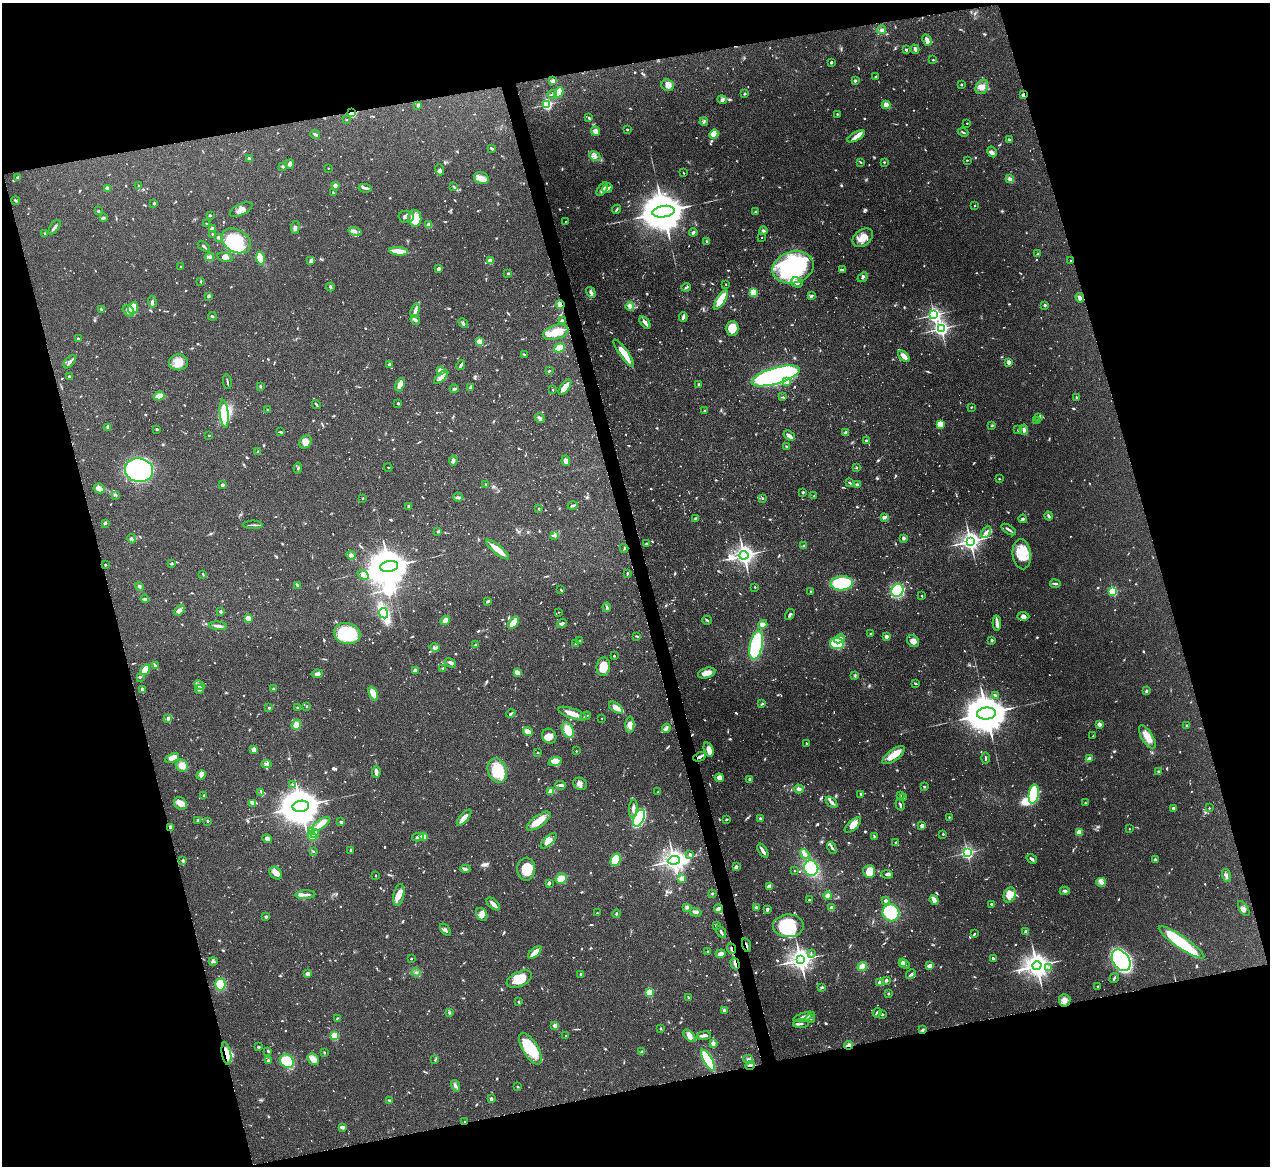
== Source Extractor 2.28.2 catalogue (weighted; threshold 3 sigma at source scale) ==
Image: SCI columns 485-5553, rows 908-5563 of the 5705 x 5824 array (HDU 1 of 3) = the unmasked area's bounding box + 8 px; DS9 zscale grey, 4 x 4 block average (1 PNG px = mean of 4 x 4 image px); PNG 1272 x 1168 px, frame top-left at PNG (2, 3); each listed source drawn as its Kron ellipse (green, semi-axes under 4 px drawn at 4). Shown black and unused: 31% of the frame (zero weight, under 3 of 6 exposures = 23% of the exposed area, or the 3 px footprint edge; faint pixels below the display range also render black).
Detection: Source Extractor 2.28.2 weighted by HDU 2 'WHT'. Background 0.0845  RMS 0.0046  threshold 0.0187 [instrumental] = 3 sigma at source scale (4.09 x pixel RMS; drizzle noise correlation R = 1.36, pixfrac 0.8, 0.05/0.05 arcsec/px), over >= 5 px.
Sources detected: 1260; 26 too faint to see at this stretch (4 x 4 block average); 12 inside a brighter object's white glare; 6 cosmic-ray / hot-pixel residue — neither listed nor drawn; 16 coinciding with a brighter row at this scale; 63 inside a brighter listed object's ellipse — not listed separately; of the other 1137, all 500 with FLUX_AUTO >= 2.32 (the completeness limit of this list) listed and drawn (637 fainter detections not listed), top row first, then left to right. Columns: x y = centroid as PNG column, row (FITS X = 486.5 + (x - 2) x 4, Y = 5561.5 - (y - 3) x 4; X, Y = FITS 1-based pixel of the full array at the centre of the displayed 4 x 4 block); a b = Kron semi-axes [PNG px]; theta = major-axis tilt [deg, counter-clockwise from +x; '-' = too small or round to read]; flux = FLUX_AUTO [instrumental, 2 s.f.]
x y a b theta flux
881 30 4 3 - 6.9
927 40 6 4 -63 11
915 49 5 3 - 5.7
906 50 2 2 - 11
933 60 2 2 - 4.4
831 62 3 2 - 3.6
876 77 3 3 - 3.7
553 81 3 2 - 13
855 81 3 3 - 4.2
962 84 2 2 - 8.8
668 85 6 5 - 17
982 87 7 6 - 19
559 93 6 3 61 58
744 93 2 2 - 4.8
552 94 5 2 - 4.8
1023 95 2 2 - 30
722 100 5 3 - 6.2
547 104 2 2 - 460
418 105 4 2 - 3.5
886 105 4 3 - 18
352 113 2 2 - 210
837 114 2 2 - 5.8
588 118 3 2 - 3
346 120 2 2 - 3.8
704 122 4 2 - 3.9
967 123 2 2 - 3.4
627 129 2 2 - 6.6
595 131 5 4 - 12
963 132 5 2 - 4.3
315 134 5 3 - 4.9
714 134 5 4 - 44
856 136 9 4 29 16
1009 140 3 2 - 6.3
492 148 3 2 - 6.1
992 152 6 3 -61 6.1
595 156 6 4 -28 9.9
249 159 2 2 - 23
967 160 3 2 - 2.4
860 162 4 2 - 3.5
884 162 2 2 - 2.4
290 164 4 3 - 10
283 166 2 2 - 6.5
328 168 2 2 - 3.1
439 170 6 3 -71 6.1
684 173 2 2 - 2.9
17 177 3 2 - 3.1
481 178 7 6 - 28
1010 179 4 3 - 8.2
139 186 3 2 - 2.4
335 186 2 2 - 37
454 187 3 2 - 2.9
108 188 4 4 - 5.2
365 188 6 2 -10 8.1
607 188 5 3 - 7.5
602 189 8 4 55 12
333 193 2 2 - 3.2
16 201 4 2 - 3.7
154 203 2 2 - 4.2
975 205 2 2 - 2.5
241 209 12 5 26 19
617 209 5 2 - 3.8
98 211 2 2 - 4
663 212 11 5 9 16000
756 212 3 2 - 4.1
210 215 2 2 - 2.8
406 217 8 6 -1 11
103 218 4 2 - 3.6
415 218 8 6 -82 61
565 221 2 2 - 2.4
206 223 2 2 - 4.7
429 225 3 3 - 16
55 227 8 2 54 7.2
295 227 6 3 83 6.4
212 228 2 2 - 15
763 231 4 3 - 5
355 232 7 3 -11 7.8
693 232 4 3 - 5.8
45 233 2 2 - 3.1
212 234 2 2 - 2.4
218 237 2 2 - 19
762 238 2 2 - 4
863 238 11 8 38 31
236 241 15 11 -30 140
707 241 3 2 - 2.7
204 246 7 2 -34 4.1
399 251 9 3 -6 51
1038 254 4 2 - 2.5
209 257 4 2 - 4
225 257 8 4 -13 10
261 258 7 4 -77 47
311 261 4 3 - 5
490 261 4 4 - 12
1071 261 2 2 - 4.1
181 267 2 2 - 6.2
793 267 21 16 14 340
439 268 2 2 - 8.6
843 269 3 2 - 2.8
508 273 3 2 - 3
863 277 6 2 43 4.5
201 281 3 2 - 3
797 282 6 5 - 16
726 284 2 2 - 4.3
330 287 4 2 - 6
686 287 5 2 - 4.3
591 292 6 3 -58 7.7
753 292 2 2 - 86
209 296 3 2 - 5.6
811 296 3 2 - 2.9
1080 298 5 3 - 9.9
721 300 11 4 57 110
152 302 6 3 -86 6.6
560 305 4 4 - 13
1045 305 2 2 - 15
630 306 4 3 - 6.1
133 308 6 5 - 81
101 309 3 2 - 3.7
415 310 7 3 74 11
128 311 6 5 - 13
934 315 2 2 - 830
212 316 4 2 - 4.1
683 317 5 2 - 9.7
415 320 5 4 - 6.1
562 320 2 2 - 5.1
645 322 7 2 -53 16
463 323 5 3 - 5.2
732 328 7 6 - 34
941 328 3 2 - 1000
556 332 13 7 17 36
78 339 2 2 - 15
479 342 2 2 - 100
559 348 6 3 22 32
624 353 16 4 -54 46
524 354 3 2 - 2.8
904 356 7 3 -44 27
70 362 8 2 49 8
178 362 9 8 - 36
1009 362 3 2 - 12
389 365 3 2 - 7
461 365 5 2 - 7.4
440 370 2 2 - 64
549 371 3 2 - 2.4
69 376 2 2 - 2.5
776 376 25 8 16 850
441 377 9 3 44 11
227 382 7 2 -81 4.1
787 382 3 3 - 8.9
699 384 3 2 - 3
400 385 7 3 71 32
260 386 3 2 - 3.5
470 387 4 2 - 5.5
565 387 9 4 52 26
454 389 4 3 - 5.7
553 390 2 2 - 2.4
159 396 5 4 - 22
783 397 2 2 - 2.4
1076 397 2 2 - 9.3
398 403 2 2 - 10
316 404 4 2 - 5.6
971 407 2 2 - 2.3
267 409 2 2 - 5.8
704 411 2 2 - 7.9
224 414 14 3 -84 130
540 418 5 3 - 7.3
1039 418 4 2 - 3.9
1036 420 3 2 - 2.8
940 424 3 3 - 38
992 425 3 2 - 2.5
108 427 4 3 - 7.3
157 429 3 2 - 3
1018 430 2 2 - 3
1024 430 5 3 - 7
281 432 4 2 - 4.3
846 432 4 4 - 6.6
209 436 2 2 - 4.3
789 436 6 3 -38 13
866 440 3 2 - 2.8
305 442 7 5 47 19
787 446 3 2 - 3.3
258 452 3 2 - 3.6
453 460 5 3 - 5.3
566 461 5 4 - 11
388 467 4 2 - 2.4
856 467 3 2 - 2.6
298 468 5 2 - 3.1
139 470 14 12 -9 740
999 479 2 2 - 2.5
850 483 4 2 - 3
222 485 2 2 - 25
486 485 2 2 - 14
857 485 3 2 - 7.2
99 488 6 4 -28 10
803 492 2 2 - 12
115 495 3 2 - 2.7
814 496 2 2 - 3.3
458 497 5 2 - 3.7
362 498 2 2 - 2.3
763 498 3 2 - 2.9
573 505 5 2 - 6
409 506 3 2 - 6.6
539 509 2 2 - 2.5
1049 516 4 2 - 7.4
884 517 4 3 - 5
695 518 3 2 - 2.4
1023 519 4 2 - 4.2
105 523 3 2 - 4.3
253 525 9 2 -1 5.5
1009 529 8 2 -32 6.5
438 531 3 2 - 3.4
986 532 6 4 63 11
554 535 4 2 - 2.9
903 538 2 2 - 23
132 539 4 2 - 3.8
970 541 3 3 - 1700
647 544 3 2 - 5.2
804 546 2 2 - 18
624 548 4 2 - 2.4
498 549 14 3 -39 42
1022 554 15 9 -84 71
351 555 4 3 - 10
744 555 4 3 - 1900
172 563 3 2 - 4.4
105 565 3 2 - 2.5
389 566 9 5 9 12000
627 573 3 2 - 3.2
203 574 3 2 - 2.9
363 575 6 4 -38 12
842 583 11 7 3 160
1055 584 5 2 - 4.8
297 585 3 2 - 2.7
139 586 4 3 - 4.5
755 587 2 2 - 5
561 590 3 2 - 2.6
897 590 6 6 - 150
810 591 3 2 - 3.3
1113 592 2 2 - 260
922 596 2 2 - 2.4
145 599 4 3 - 3.7
488 601 4 2 - 5
607 607 4 3 - 4.6
179 610 6 4 46 8.4
221 612 3 3 - 3.2
558 612 2 2 - 2.4
384 613 5 3 - 350
790 615 6 2 57 5.7
1023 616 6 4 -4 9.6
248 619 4 3 - 17
445 620 5 4 - 15
707 620 5 2 - 3.5
513 623 7 3 52 39
997 623 7 3 -89 10
562 624 5 3 - 6.5
763 625 5 4 - 12
218 626 9 3 -6 11
347 634 13 10 -12 140
871 634 3 2 - 4.9
637 636 3 2 - 2.9
886 636 2 2 - 37
839 639 5 4 - 15
992 640 2 2 - 15
580 641 3 2 - 4.7
913 641 6 5 - 18
576 644 3 2 - 3.8
837 644 7 5 -8 120
476 645 4 3 - 3.6
756 645 14 6 78 340
435 648 5 3 - 5.8
614 656 2 2 - 2.9
450 663 6 3 -34 8.6
155 666 4 2 - 7.8
603 667 9 6 84 37
443 668 3 2 - 3.4
145 670 6 3 56 57
415 670 4 2 - 11
517 672 3 2 - 23
707 673 9 5 16 23
317 674 5 3 - 9.3
855 675 3 2 - 2.9
140 677 4 2 - 2.6
916 684 3 2 - 2.6
199 685 5 3 - 6.6
142 689 4 3 - 8.7
199 689 4 2 - 6.6
273 689 2 2 - 9.8
1146 691 2 2 - 13
373 693 7 3 -67 35
995 695 4 2 - 3
762 704 4 2 - 3.2
306 706 2 2 - 3.5
269 708 2 2 - 4.3
297 708 3 2 - 2.3
616 708 8 4 -38 19
986 713 9 6 5 12000
511 714 5 2 - 3.7
572 714 15 5 -20 27
586 716 5 2 - 4.5
168 718 3 2 - 8.3
602 718 2 2 - 2.4
1099 724 2 2 - 35
296 725 5 4 - 16
630 725 8 4 89 23
1186 725 2 2 - 3.9
666 728 4 3 - 6.4
568 730 8 5 -66 35
528 732 5 3 - 21
549 736 8 7 - 19
1093 736 2 2 - 2.5
1147 737 13 5 -58 35
806 743 3 2 - 2.5
709 749 7 4 -72 18
254 750 2 2 - 57
576 751 2 2 - 4.7
538 753 2 2 - 3.6
894 755 13 5 36 39
700 757 6 3 26 7.4
172 758 7 4 25 26
985 758 5 2 - 3.8
1089 759 4 2 - 17
555 762 6 4 17 26
266 764 5 3 - 5.6
182 766 6 5 - 26
497 771 12 9 -71 91
1158 771 2 2 - 4.9
376 772 6 4 87 8.3
201 775 5 4 - 8.1
719 778 5 4 - 18
750 779 2 2 - 20
292 784 3 2 - 2.4
580 784 7 6 - 12
561 785 5 3 - 6.6
924 786 4 2 - 3.3
799 789 5 3 - 7.8
550 791 4 3 - 16
261 792 4 2 - 3
658 792 4 2 - 3
861 794 3 2 - 3.1
1034 794 9 5 82 190
900 795 3 2 - 2.6
204 796 3 2 - 2.4
903 798 2 2 - 5.5
832 802 7 3 -42 7.9
253 803 3 2 - 3
1085 803 2 2 - 3.8
180 804 7 5 -43 17
900 805 6 2 -74 4.9
301 806 8 5 9 11000
1174 808 3 2 - 8.1
1209 808 2 2 - 2.7
633 809 9 3 86 9.5
949 817 2 2 - 2.5
464 818 10 3 49 29
639 818 9 5 63 250
726 819 2 2 - 4.1
760 819 3 3 - 5.4
198 820 3 2 - 2.9
208 821 2 2 - 3.1
539 821 14 5 35 36
341 822 2 2 - 8
321 824 10 4 35 28
853 825 10 4 42 27
922 826 2 2 - 34
171 828 3 3 - 11
1129 829 2 2 - 3.9
311 831 2 2 - 2.3
1079 832 2 2 - 97
315 834 4 3 - 6.4
943 834 2 2 - 7.9
874 836 3 2 - 2.4
313 837 5 4 - 23
418 837 6 3 13 8.3
423 837 3 2 - 46
267 839 5 3 - 11
549 841 10 4 44 20
896 842 2 2 - 5.4
832 848 6 2 -64 5.6
313 851 3 2 - 2.8
351 851 3 2 - 4.3
763 851 8 2 -58 12
967 853 2 2 - 680
690 854 2 2 - 5.1
805 854 5 3 - 8.1
1032 859 5 2 - 5.5
616 860 6 4 66 110
674 860 6 4 6 2300
1155 860 2 2 - 20
183 861 4 3 - 4.9
736 867 4 3 - 4.1
811 868 8 7 - 98
465 869 5 3 - 5.3
526 869 11 9 -89 50
794 871 2 2 - 2.8
869 871 6 6 - 44
276 873 7 5 -50 20
887 874 6 3 -6 6.1
375 875 2 2 - 2.4
1226 876 7 3 -74 6.6
561 879 5 5 - 29
682 879 3 3 - 19
1101 882 5 4 - 14
549 883 3 2 - 5.4
770 887 4 3 - 24
1065 891 5 3 - 4.6
712 894 3 2 - 2.5
305 895 10 2 3 9.2
399 895 11 5 80 24
828 895 4 3 - 12
1010 895 8 5 70 38
809 900 3 2 - 2.8
934 900 5 3 - 22
885 901 2 2 - 19
493 904 8 3 -43 14
991 904 2 2 - 10
687 907 4 3 - 5.6
756 907 3 2 - 4.5
832 908 4 3 - 12
1244 908 8 4 -59 8.9
718 909 4 3 - 11
767 909 3 2 - 7.9
695 912 6 3 -16 7.2
597 913 2 2 - 4.6
891 913 9 8 - 140
482 914 7 5 -56 20
616 914 4 2 - 2.8
266 917 3 2 - 5.4
716 925 2 2 - 10
788 926 15 11 1 140
445 930 7 2 -53 5.6
721 932 6 2 -60 6.1
1026 932 2 2 - 39
974 934 3 2 - 3.2
1182 942 27 6 -34 290
746 945 7 2 -75 4.4
731 949 5 2 - 2.9
708 951 3 2 - 2.9
535 952 8 2 40 47
721 954 5 3 - 17
811 954 4 2 - 3.1
411 959 2 2 - 4
993 959 3 2 - 5
800 960 4 3 - 2400
1121 960 12 8 -56 750
213 961 4 3 - 4.8
735 963 6 2 -74 9.3
902 963 3 2 - 6.4
905 964 5 2 - 5
930 966 3 2 - 16
1037 966 5 4 - 3200
862 967 5 3 - 38
1048 968 2 2 - 4.2
416 972 4 2 - 3.6
307 974 4 3 - 8.2
581 974 2 2 - 15
911 974 5 3 - 6.2
1114 978 5 2 - 3.8
519 979 13 7 25 52
886 980 2 2 - 18
880 983 2 2 - 40
220 984 6 5 - 72
1098 986 2 2 - 2.8
822 987 3 3 - 3.8
649 992 2 2 - 190
888 994 2 2 - 7.5
688 997 3 2 - 2.5
1065 1000 6 6 - 13
519 1002 3 2 - 3.3
724 1010 4 3 - 5.1
450 1012 2 2 - 2.5
877 1013 5 2 - 5.7
882 1014 3 2 - 3.9
804 1017 11 3 17 18
337 1018 3 2 - 2.8
810 1019 4 2 - 3
801 1024 8 2 5 4.9
555 1025 2 2 - 56
660 1029 3 2 - 2.4
923 1030 4 2 - 5.3
334 1036 2 2 - 180
566 1036 2 2 - 4.1
689 1036 7 4 -46 15
704 1036 7 2 9 15
713 1043 3 2 - 13
849 1045 4 2 - 10
258 1047 2 2 - 4.3
530 1049 18 7 -59 100
268 1051 2 2 - 3
642 1052 3 3 - 6.2
324 1053 2 2 - 3.4
226 1054 11 4 -80 31
313 1059 6 5 - 21
748 1059 5 2 - 4.7
268 1060 2 2 - 5.6
435 1060 4 2 - 3
708 1060 12 4 -61 280
287 1061 7 6 - 97
750 1065 5 2 - 5.7
455 1086 6 3 -71 6.7
518 1087 3 2 - 2.4
491 1099 3 3 - 7
389 1100 4 2 - 3.4
465 1122 2 2 - 7.3
342 1127 4 2 - 16
Overlapping masked pixels (flux is a lower limit): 12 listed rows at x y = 1023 95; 352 113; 560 305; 171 828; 746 945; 731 949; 735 963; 923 1030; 849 1045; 226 1054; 750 1065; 465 1122
Diffuse or blended objects may show on this block-average render without a row.